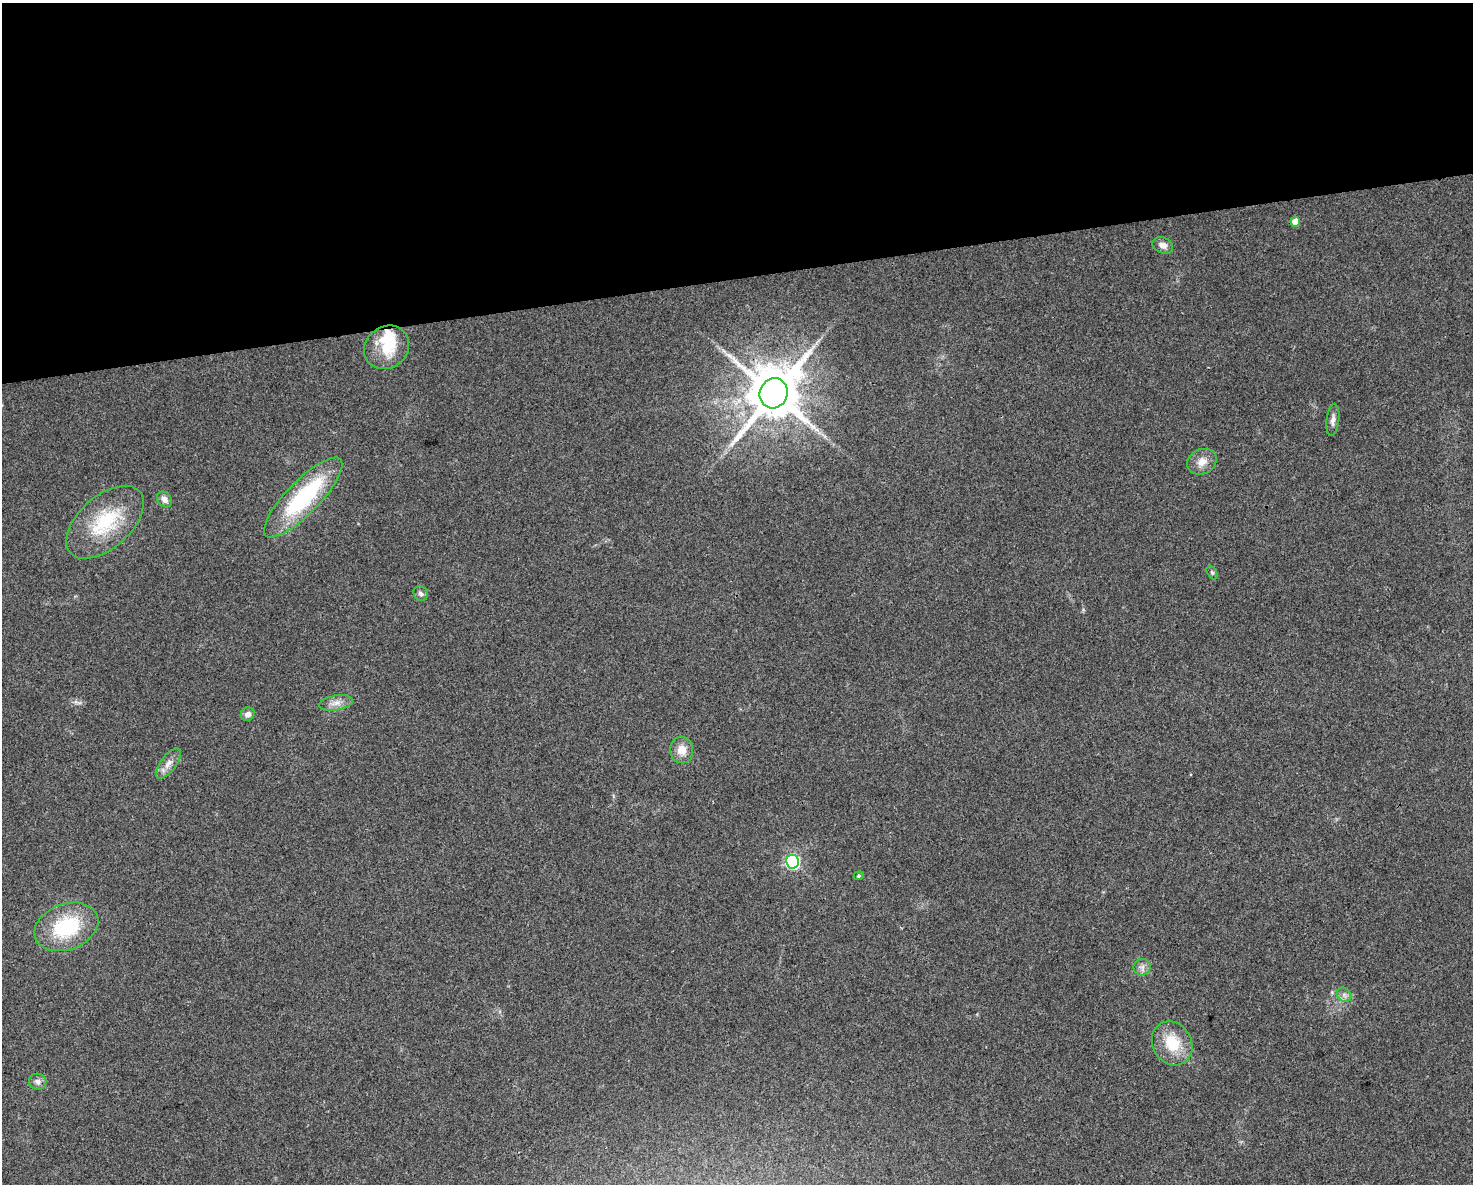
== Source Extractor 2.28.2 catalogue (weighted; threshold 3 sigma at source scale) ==
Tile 2 of 3 x 4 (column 2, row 1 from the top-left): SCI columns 1490-2960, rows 3549-4730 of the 4494 x 4730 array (HDU 1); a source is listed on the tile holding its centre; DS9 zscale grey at full resolution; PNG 1475 x 1186 px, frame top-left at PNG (2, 3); each listed source drawn as its Kron ellipse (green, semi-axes under 4 px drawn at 4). Shown black and unused: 23% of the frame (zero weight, under 3 of 4 exposures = <1% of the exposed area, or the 3 px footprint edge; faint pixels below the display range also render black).
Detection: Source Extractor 2.28.2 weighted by HDU 2 'WHT'; one run over the whole footprint, this tile lists its part. Background 0.0315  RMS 0.004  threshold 0.018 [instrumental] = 3 sigma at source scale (4.5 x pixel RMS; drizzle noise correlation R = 1.50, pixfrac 1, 0.0396/0.0396 arcsec/px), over >= 5 px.
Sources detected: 23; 1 inside a brighter object's white glare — neither listed nor drawn; the other 22 listed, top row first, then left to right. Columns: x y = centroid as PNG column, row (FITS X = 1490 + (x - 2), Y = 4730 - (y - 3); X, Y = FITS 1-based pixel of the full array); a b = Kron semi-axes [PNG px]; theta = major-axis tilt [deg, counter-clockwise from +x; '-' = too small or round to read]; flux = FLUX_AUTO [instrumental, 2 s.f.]
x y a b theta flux
1295 222 5 5 - 4.9
1163 245 10 7 -21 2.6
387 347 23 20 37 14
774 393 15 14 - 2600
1333 420 16 6 83 2.2
1202 462 15 12 26 4.2
303 497 53 16 46 45
164 499 8 6 -53 2.5
105 522 46 26 42 27
1212 573 7 5 -62 0.71
421 594 8 7 - 1.4
336 703 17 7 9 3.1
248 714 7 6 - 2
682 750 13 11 -80 4.6
168 764 18 7 53 3.3
793 862 7 6 - 69
859 876 5 4 - 0.62
66 927 33 23 20 30
1142 967 8 8 - 1.9
1344 995 8 6 -46 1.5
1172 1043 23 19 -59 13
38 1082 9 8 - 1.8
Overlapping masked pixels (flux is a lower limit): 1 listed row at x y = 774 393